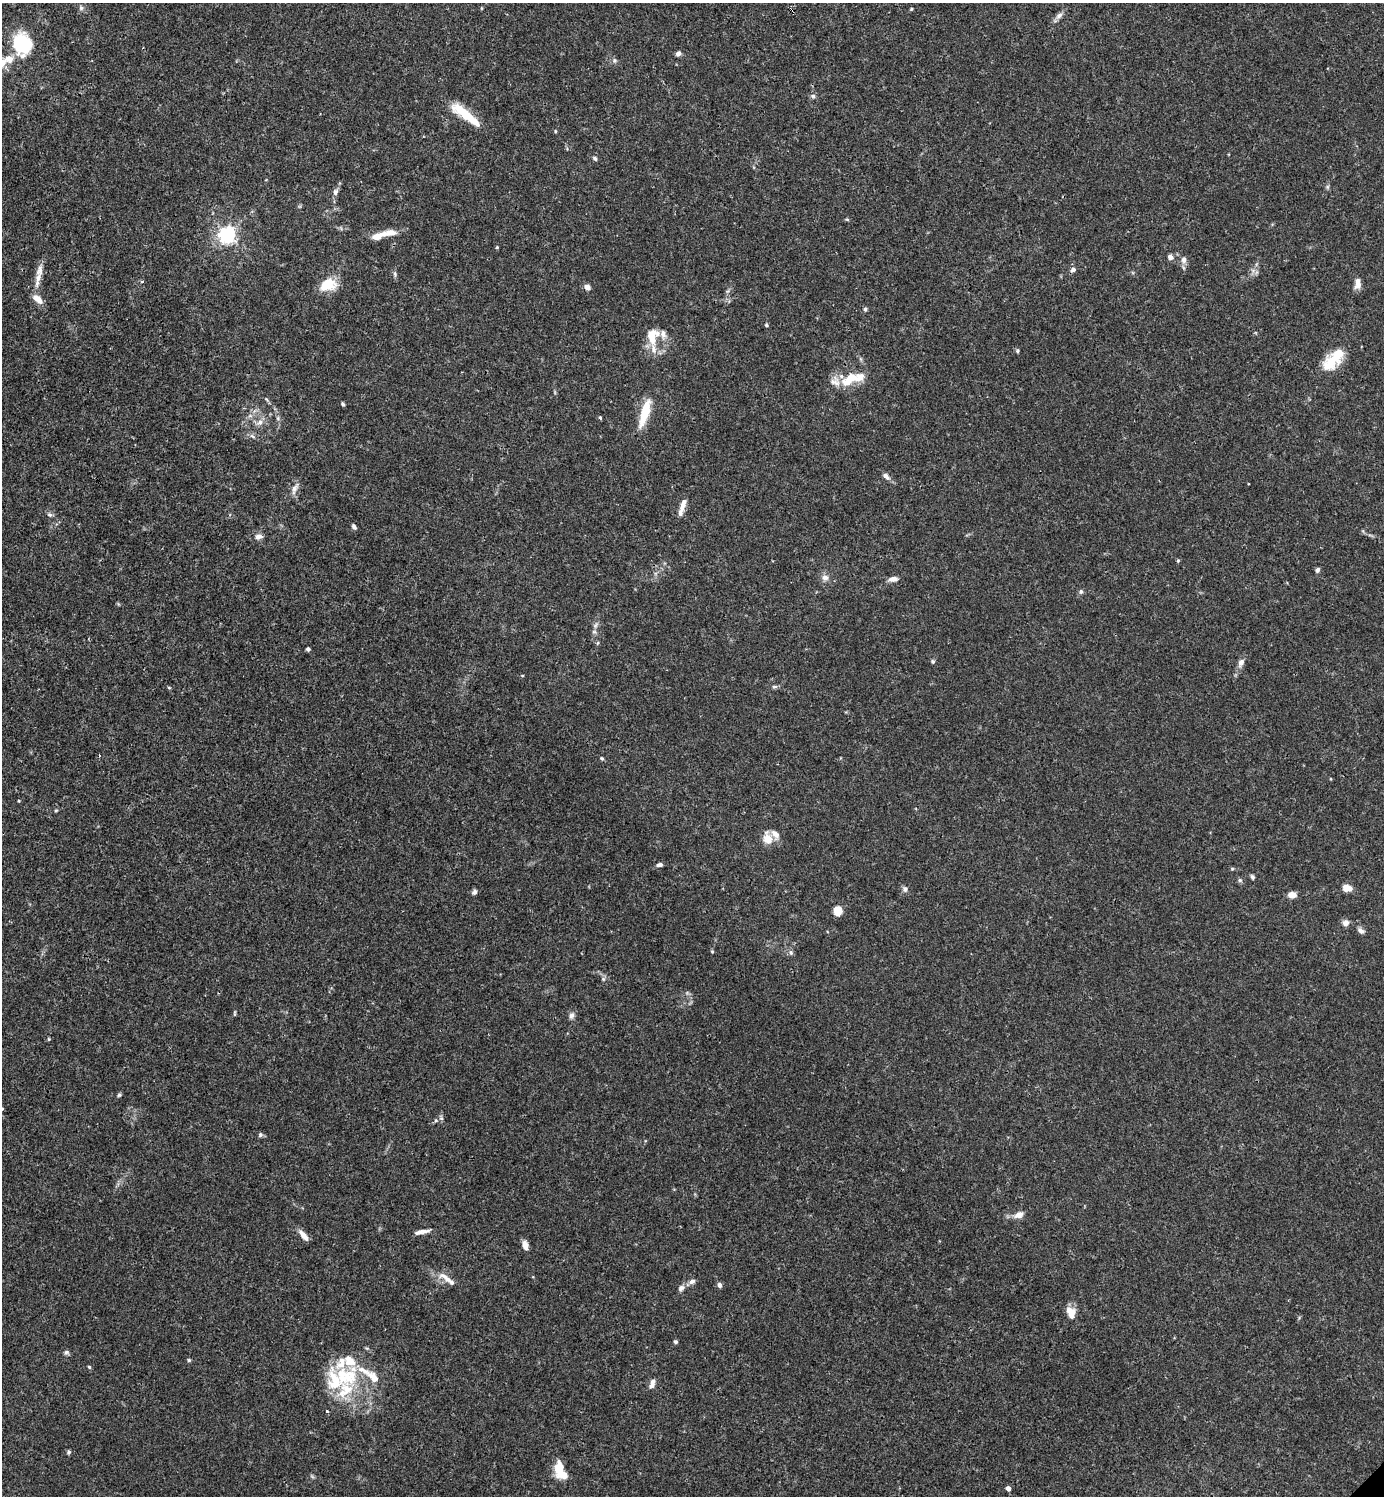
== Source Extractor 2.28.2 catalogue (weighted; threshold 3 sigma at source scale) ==
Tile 11 of 4 x 4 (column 3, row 3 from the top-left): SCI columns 3062-4443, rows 1496-2989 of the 5981 x 5982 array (HDU 1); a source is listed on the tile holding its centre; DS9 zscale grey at full resolution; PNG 1386 x 1498 px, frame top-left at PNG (2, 3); no overlay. Shown black and unused: <1% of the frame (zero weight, under 3 of 4 exposures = <1% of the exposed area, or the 3 px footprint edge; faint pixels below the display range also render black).
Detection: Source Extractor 2.28.2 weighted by HDU 2 'WHT'; one run over the whole footprint, this tile lists its part. Background 0.0153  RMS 0.0021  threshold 0.00965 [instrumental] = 3 sigma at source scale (4.5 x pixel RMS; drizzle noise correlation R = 1.50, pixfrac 1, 0.05/0.05 arcsec/px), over >= 5 px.
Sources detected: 122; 2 inside a brighter object's white glare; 1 cosmic-ray / hot-pixel residue — not listed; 16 inside a brighter listed object's ellipse — not listed separately; the other 103 listed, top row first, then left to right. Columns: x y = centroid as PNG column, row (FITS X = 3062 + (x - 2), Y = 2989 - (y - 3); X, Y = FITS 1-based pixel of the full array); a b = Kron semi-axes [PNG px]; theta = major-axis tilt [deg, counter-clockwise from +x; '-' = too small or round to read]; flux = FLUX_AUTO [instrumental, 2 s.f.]
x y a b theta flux
81 8 7 5 -75 0.51
911 9 4 4 - 0.22
1059 15 12 7 43 0.96
22 43 13 10 -69 28
678 53 5 5 - 0.84
9 59 15 11 -12 2.2
614 60 7 6 - 0.5
813 96 6 6 - 0.46
462 111 29 11 -28 5.4
555 131 5 3 - 0.2
595 158 6 5 - 0.45
1327 187 6 5 - 0.36
335 192 8 7 - 0.72
847 219 6 3 -19 0.22
389 233 23 8 7 2.7
227 235 6 6 - 81
497 247 4 3 - 0.2
1170 257 6 5 - 1
1184 260 9 7 -87 0.96
1073 269 7 5 32 0.75
395 274 10 4 -85 0.45
38 279 27 7 78 2.5
142 282 5 4 - 0.28
1358 283 12 7 84 1.7
328 285 21 15 23 4.7
587 287 7 6 - 1
865 309 5 5 - 0.43
766 325 5 4 - 0.28
652 336 22 15 82 4.5
1017 351 6 4 90 0.28
1333 360 22 17 23 4.6
860 377 22 12 9 3
835 381 14 13 - 1.9
266 399 6 3 -69 0.28
343 404 5 4 - 0.37
645 413 36 9 73 5.8
278 418 6 4 73 0.35
600 418 4 3 - 0.31
260 422 9 7 26 1.1
252 436 9 5 -28 0.57
886 476 11 6 -45 0.9
295 489 19 7 65 1.3
683 504 17 7 72 1.5
49 515 7 6 - 0.52
354 527 7 5 -61 0.51
258 537 10 7 8 1.1
1178 561 4 4 - 0.24
1317 570 7 5 67 0.5
825 577 10 9 - 1.1
893 579 10 6 8 1.1
1081 592 6 5 - 0.44
595 625 9 5 45 0.64
308 649 4 4 - 0.46
933 661 5 5 - 0.37
1241 662 11 7 63 1.1
522 676 5 3 - 0.18
774 687 7 5 5 0.44
169 688 5 3 - 0.22
602 758 6 4 -21 0.27
19 801 4 3 - 0.21
56 810 5 3 - 0.22
775 834 11 7 -53 1.5
767 838 12 8 -79 3
659 865 8 5 8 0.67
1232 869 5 4 - 0.25
1252 877 6 5 - 0.43
1240 880 6 5 - 0.39
1347 888 9 6 -7 2.5
905 889 7 7 - 0.71
474 892 7 6 - 0.57
1292 895 8 6 2 1.9
838 911 9 8 - 2.9
1346 923 7 7 - 1.1
1361 931 9 6 -37 0.81
712 951 5 4 - 0.25
791 952 7 5 -70 0.48
603 979 6 5 - 0.42
234 1013 7 3 82 0.27
572 1015 10 7 71 0.77
49 1039 4 4 - 0.23
119 1095 5 5 - 0.31
441 1118 6 4 -44 0.38
436 1120 5 5 - 0.37
260 1135 7 6 - 0.43
1019 1215 12 7 27 1.5
421 1232 20 5 11 1.4
304 1236 13 5 -48 1.9
525 1245 9 5 -73 1.8
446 1278 26 8 -37 2.3
692 1281 9 6 21 0.81
719 1285 5 5 - 0.85
681 1288 9 7 45 0.83
1071 1312 15 10 -68 2.4
675 1342 4 4 - 0.47
66 1352 7 6 - 0.49
189 1360 4 4 - 0.3
89 1367 5 4 - 0.28
346 1376 38 29 -2 14
652 1384 12 6 70 1.2
327 1411 3 3 - 0.28
69 1452 6 5 - 0.4
559 1468 18 10 88 4
1008 1488 4 4 - 1.5